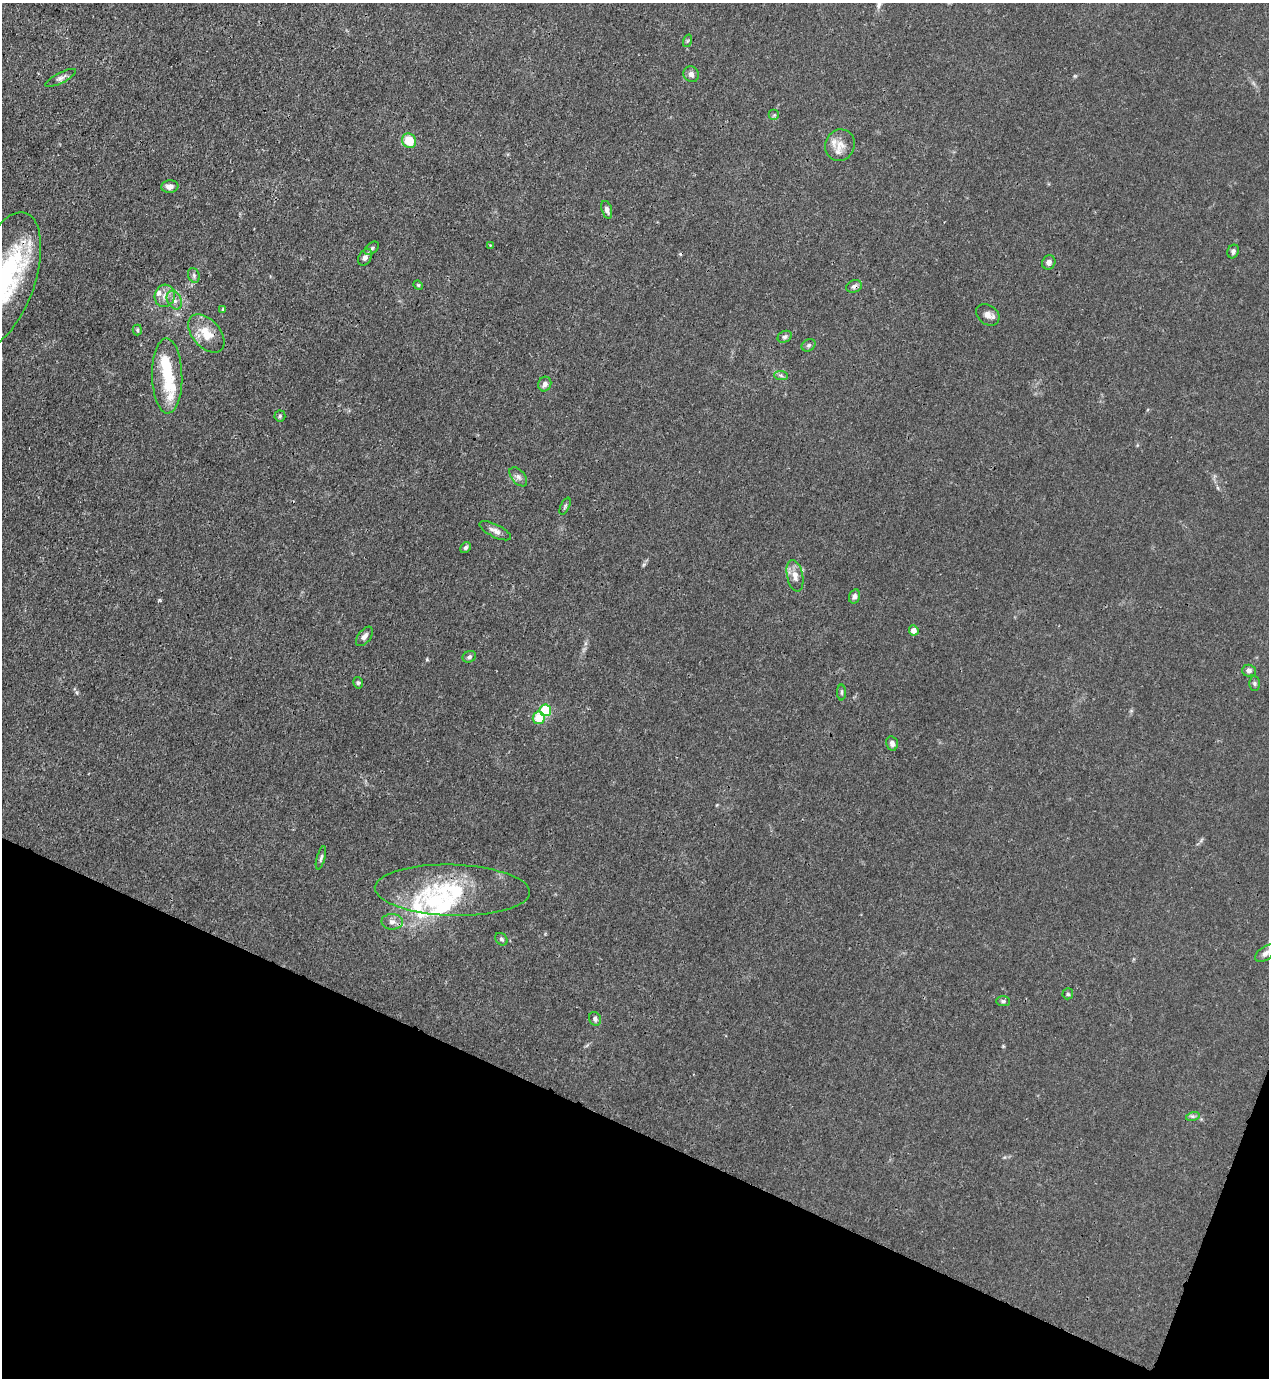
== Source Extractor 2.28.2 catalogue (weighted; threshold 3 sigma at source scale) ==
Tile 15 of 4 x 4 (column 3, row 4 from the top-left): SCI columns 2757-4023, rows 42-1417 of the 5646 x 5587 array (HDU 1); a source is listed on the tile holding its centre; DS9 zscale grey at full resolution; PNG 1271 x 1380 px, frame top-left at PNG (2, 3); each listed source drawn as its Kron ellipse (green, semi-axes under 4 px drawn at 4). Shown black and unused: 19% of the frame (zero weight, under 3 of 4 exposures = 7% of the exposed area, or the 3 px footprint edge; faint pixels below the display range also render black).
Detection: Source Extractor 2.28.2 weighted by HDU 2 'WHT'; one run over the whole footprint, this tile lists its part. Background 0.0179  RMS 0.0025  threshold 0.0114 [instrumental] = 3 sigma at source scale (4.5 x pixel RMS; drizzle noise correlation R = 1.50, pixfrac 1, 0.05/0.05 arcsec/px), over >= 5 px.
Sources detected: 64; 2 inside a brighter object's white glare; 1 cosmic-ray / hot-pixel residue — neither listed nor drawn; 7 inside a brighter listed object's ellipse — not listed separately; the other 54 listed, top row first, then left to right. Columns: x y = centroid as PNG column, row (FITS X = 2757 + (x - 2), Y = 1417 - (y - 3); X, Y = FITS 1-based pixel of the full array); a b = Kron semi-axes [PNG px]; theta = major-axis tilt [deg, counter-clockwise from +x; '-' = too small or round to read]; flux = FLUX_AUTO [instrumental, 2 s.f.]
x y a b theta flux
687 41 6 4 71 0.37
691 74 8 7 - 0.97
61 78 17 5 27 0.95
774 115 5 5 - 0.45
409 141 7 7 - 5.5
840 145 16 14 64 2.9
170 186 8 6 7 1.4
607 210 9 5 -73 0.93
490 245 3 3 - 0.29
372 248 8 5 42 0.57
1233 251 7 5 68 0.7
365 257 9 6 60 0.95
1049 262 7 6 - 1
194 275 7 5 -71 0.66
3 279 70 31 71 42
418 285 5 4 - 0.27
854 286 8 6 18 0.78
165 296 11 10 - 1.9
174 300 10 7 -62 1.3
223 309 4 4 - 0.31
988 315 13 9 -37 1.5
137 330 5 4 - 0.37
206 334 22 14 -49 5.1
785 337 7 5 25 0.61
809 345 7 5 32 0.51
781 375 7 4 -3 0.52
167 376 37 15 -88 9.8
545 384 7 6 - 1.1
280 416 5 5 - 0.41
518 477 11 6 -50 0.98
565 506 9 4 64 0.42
495 531 17 6 -26 1.4
465 548 6 5 - 0.59
795 576 16 8 -78 2.1
854 596 7 5 73 0.72
914 630 5 4 - 1.6
364 636 11 6 52 1.1
469 657 7 5 27 0.54
1249 671 7 6 - 0.82
358 683 6 4 -75 0.4
1254 683 7 5 -90 0.51
842 692 8 4 90 0.39
545 710 6 5 - 12
539 718 6 6 - 4.8
892 743 7 6 - 0.82
321 858 12 4 74 0.61
452 890 77 25 -2 21
392 922 11 8 -2 1.4
501 939 7 5 -49 0.47
1265 953 11 6 37 1.1
1068 994 5 5 - 0.49
1003 1001 7 5 -1 0.49
595 1019 7 6 - 0.66
1193 1116 7 4 17 0.55
Overlapping masked pixels (flux is a lower limit): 3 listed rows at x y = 3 279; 854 286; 392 922
Isophote crosses this tile's border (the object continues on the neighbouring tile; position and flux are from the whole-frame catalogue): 1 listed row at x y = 3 279